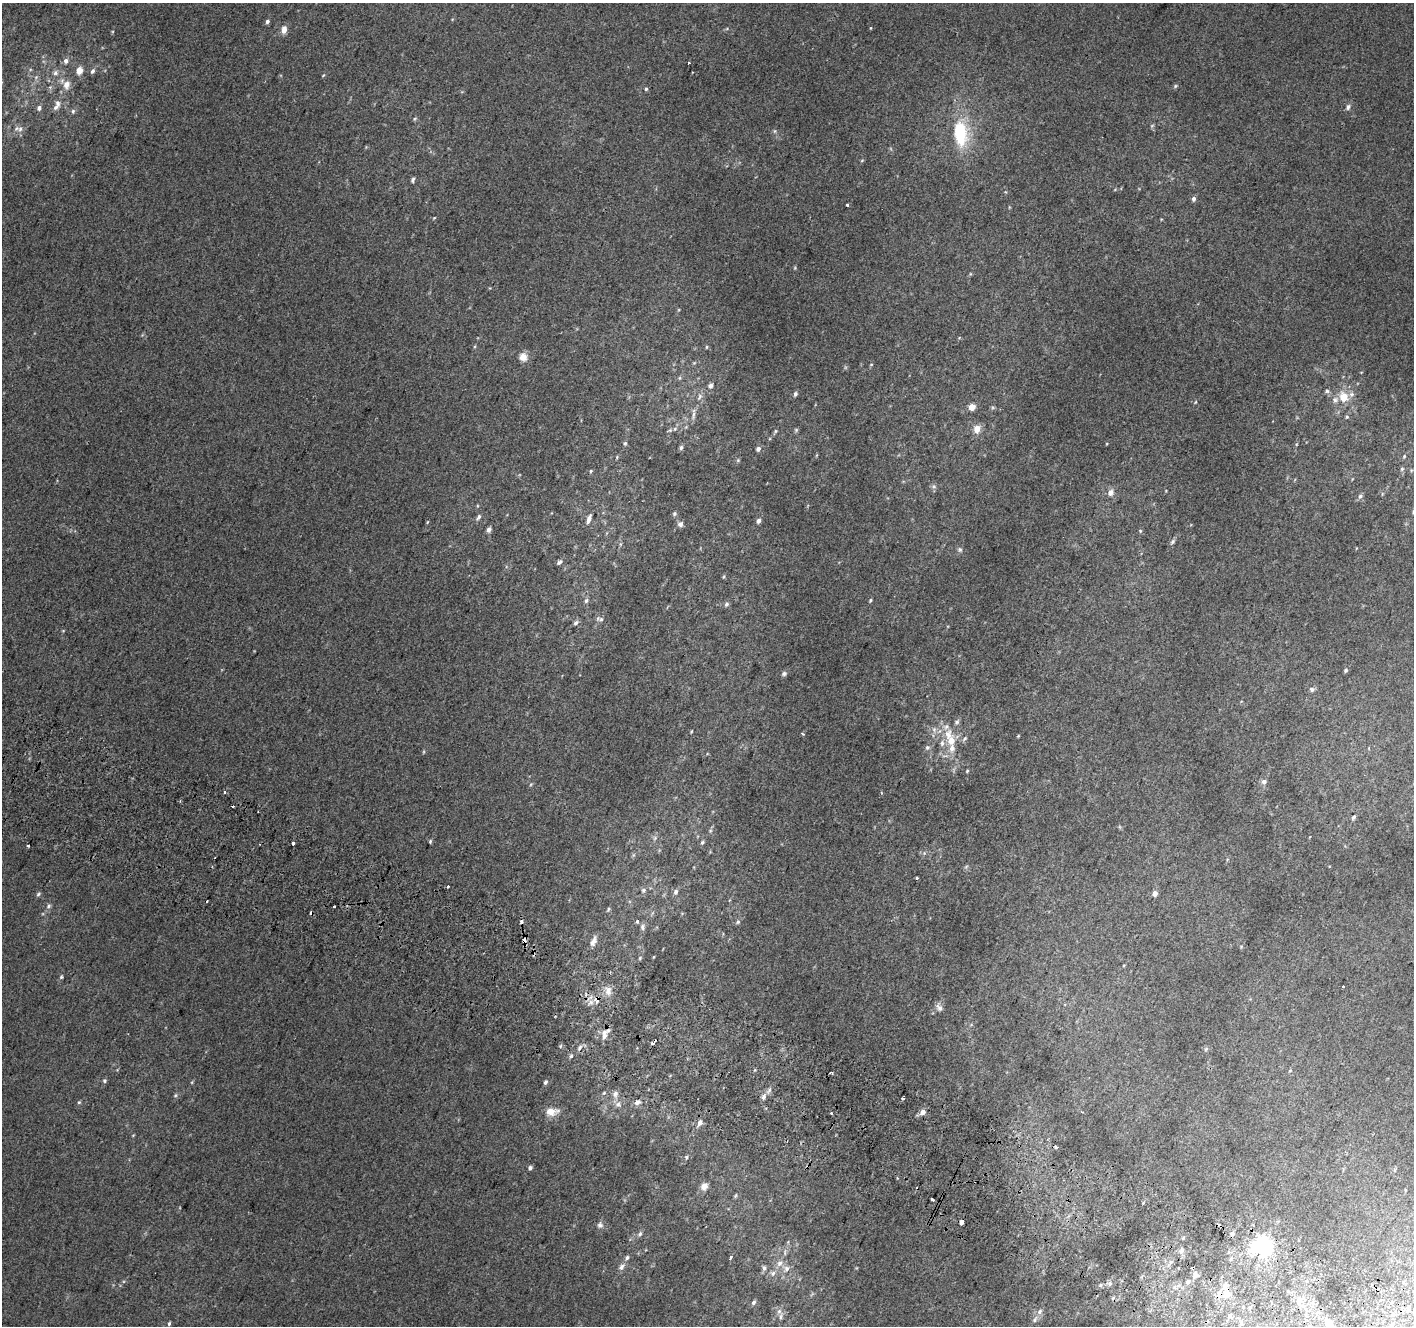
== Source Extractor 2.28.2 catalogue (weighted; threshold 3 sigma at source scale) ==
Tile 6 of 4 x 4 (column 2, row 2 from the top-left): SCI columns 1441-2852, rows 2958-4281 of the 5694 x 5850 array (HDU 1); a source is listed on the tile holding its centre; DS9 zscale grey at full resolution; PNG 1416 x 1328 px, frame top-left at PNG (2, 3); no overlay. Shown black and unused: <1% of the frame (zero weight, under 2 of 3 exposures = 2% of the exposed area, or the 3 px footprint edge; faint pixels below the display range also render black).
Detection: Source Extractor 2.28.2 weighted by HDU 2 'WHT'; one run over the whole footprint, this tile lists its part. Background 0.012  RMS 0.0071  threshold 0.0317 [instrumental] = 3 sigma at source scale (4.5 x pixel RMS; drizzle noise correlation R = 1.50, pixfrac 1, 0.0396/0.0396 arcsec/px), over >= 5 px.
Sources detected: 187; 11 cosmic-ray / hot-pixel residue — not listed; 7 inside a brighter listed object's ellipse — not listed separately; the other 169 listed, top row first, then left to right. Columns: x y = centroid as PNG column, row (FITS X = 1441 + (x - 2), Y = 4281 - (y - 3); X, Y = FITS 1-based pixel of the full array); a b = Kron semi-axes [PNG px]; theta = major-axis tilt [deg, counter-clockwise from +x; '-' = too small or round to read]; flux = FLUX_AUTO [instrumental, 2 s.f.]
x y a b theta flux
267 21 5 4 - 1.8
284 30 8 6 82 4.9
66 61 7 6 - 2.5
688 63 3 3 - 1.2
79 71 7 6 - 6.7
92 71 7 5 64 2.1
55 73 7 7 - 2.5
323 75 6 2 45 0.62
36 77 6 4 45 1.3
66 85 10 8 82 5.9
1175 86 5 5 - 0.93
646 89 4 4 - 0.92
56 107 10 6 37 2.8
1348 107 8 6 64 2
39 108 6 6 - 2.2
73 111 6 5 - 1.5
415 119 6 4 45 0.89
20 129 10 8 72 3.3
775 131 6 4 90 1
960 133 32 16 -85 38
862 160 5 3 - 0.66
413 180 8 4 71 1.4
1194 199 6 5 - 2.2
847 204 3 3 - 3.8
434 218 5 4 - 0.65
706 347 5 3 - 0.67
523 357 11 10 - 5.5
871 364 4 3 - 0.59
680 378 6 4 89 0.93
710 386 6 5 - 2.3
1327 391 7 5 14 1.4
795 394 5 4 - 1.8
1351 394 8 7 - 2.4
700 397 11 5 66 2.5
1344 397 7 7 - 13
1335 400 9 8 - 3.2
1195 402 5 3 - 0.62
972 407 4 4 - 12
693 414 13 5 83 2.8
1347 417 5 4 - 0.98
977 429 9 8 - 5.8
669 430 10 4 27 1.6
796 430 6 4 -47 0.9
775 431 8 4 62 1.1
625 443 6 5 - 1.1
681 447 6 5 - 1.6
758 449 6 5 - 2.4
1404 456 6 4 69 1
617 457 5 3 - 0.69
738 460 6 4 46 0.91
1402 469 6 5 - 1.4
591 471 4 4 - 0.77
934 486 7 5 -1 1.6
1111 493 9 7 74 3.5
1382 494 6 4 72 0.7
1360 496 7 6 - 1.9
674 514 6 5 - 1.4
479 517 8 5 58 1.7
589 519 12 5 70 3.2
758 521 5 5 - 2.3
427 522 5 3 - 0.6
680 524 7 7 - 2.5
489 530 5 4 - 2.4
1140 531 5 4 - 0.77
1172 541 7 5 47 1.6
960 550 7 5 -74 1.5
560 562 8 5 36 1.7
723 577 5 3 - 0.71
870 600 5 4 - 0.85
586 601 6 6 - 1.8
726 604 6 6 - 1.5
601 619 8 6 -5 1.8
576 623 7 6 - 1.9
1346 670 5 4 - 1.1
784 674 7 6 - 1.7
1312 689 6 5 - 1.9
957 722 7 5 45 1.5
934 729 7 6 - 2.1
691 731 5 3 - 0.6
803 734 4 3 - 1
948 735 17 10 79 9.1
1018 736 4 3 - 0.61
965 739 8 5 39 1.4
927 747 7 7 - 1.8
967 771 5 3 - 0.75
1264 782 6 6 - 2.5
531 784 5 4 - 0.79
224 792 3 3 - 2.5
1353 817 6 5 - 1.5
655 838 6 6 - 1.5
430 841 5 4 - 0.94
702 842 6 4 49 1.2
293 843 3 3 - 2.3
28 845 3 3 - 2.2
917 878 3 3 - 1.4
448 887 3 3 - 2.8
643 890 7 7 - 1.8
676 892 7 6 - 2.2
38 894 7 5 50 1.2
1155 894 4 4 - 5.3
49 906 7 5 29 1.5
334 906 4 3 - 3.6
608 909 6 4 62 0.96
637 921 3 3 - 3.7
738 922 6 5 - 1.2
643 927 9 7 87 2
524 940 4 3 - 5
593 942 14 7 64 4.5
653 957 5 3 - 0.54
640 958 5 4 - 0.91
61 977 6 4 75 1
1343 986 3 3 - 2.4
608 991 11 8 80 5.5
596 1000 8 5 -86 7.3
939 1008 11 7 -51 3
604 1035 15 8 84 5.1
655 1041 5 3 - 8.9
560 1046 6 4 87 1
580 1048 8 5 60 2.4
1206 1049 6 4 57 0.91
571 1056 5 4 - 1.2
830 1073 3 3 - 1.3
104 1081 5 5 - 1
545 1082 5 4 - 1.6
604 1093 6 5 - 1.1
615 1094 10 8 -87 3.7
175 1095 5 5 - 1.1
763 1097 8 6 67 2.9
902 1098 3 3 - 3.3
79 1102 5 5 - 0.85
637 1102 8 6 13 2.9
618 1104 8 6 15 2.7
551 1112 17 10 4 7.8
923 1112 7 6 - 3.3
700 1123 8 6 65 3
686 1157 5 4 - 1
530 1168 4 4 - 2
704 1186 10 8 57 4.4
735 1196 6 4 47 0.91
932 1199 3 3 - 3.9
962 1222 4 3 - 73
600 1225 9 8 - 2.4
1232 1233 6 6 - 1.7
640 1234 7 6 - 1.8
1183 1238 5 4 - 0.84
1262 1247 7 6 - 390
1181 1251 6 6 - 2.2
731 1257 4 3 - 9.8
627 1258 6 5 - 1.7
1231 1259 6 5 - 1.2
1171 1262 6 5 - 1.8
779 1263 9 8 - 3.7
621 1267 10 7 61 2.7
764 1268 7 5 -75 1.7
786 1269 9 7 67 3.3
773 1273 8 7 - 2.3
1195 1275 8 8 - 3.2
1188 1282 8 5 63 1.9
1175 1288 7 4 -19 1.5
1226 1294 12 9 10 7.2
1298 1301 10 7 -7 4.3
753 1303 6 5 - 1.5
1250 1307 6 4 46 1.1
779 1311 7 6 - 2.2
1040 1312 8 6 49 2.1
1230 1316 7 5 49 1.8
1035 1319 9 5 58 1.6
1330 1323 9 8 - 6
169 1324 5 4 - 1.1
Overlapping masked pixels (flux is a lower limit): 4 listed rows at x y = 524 940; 596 1000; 655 1041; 962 1222